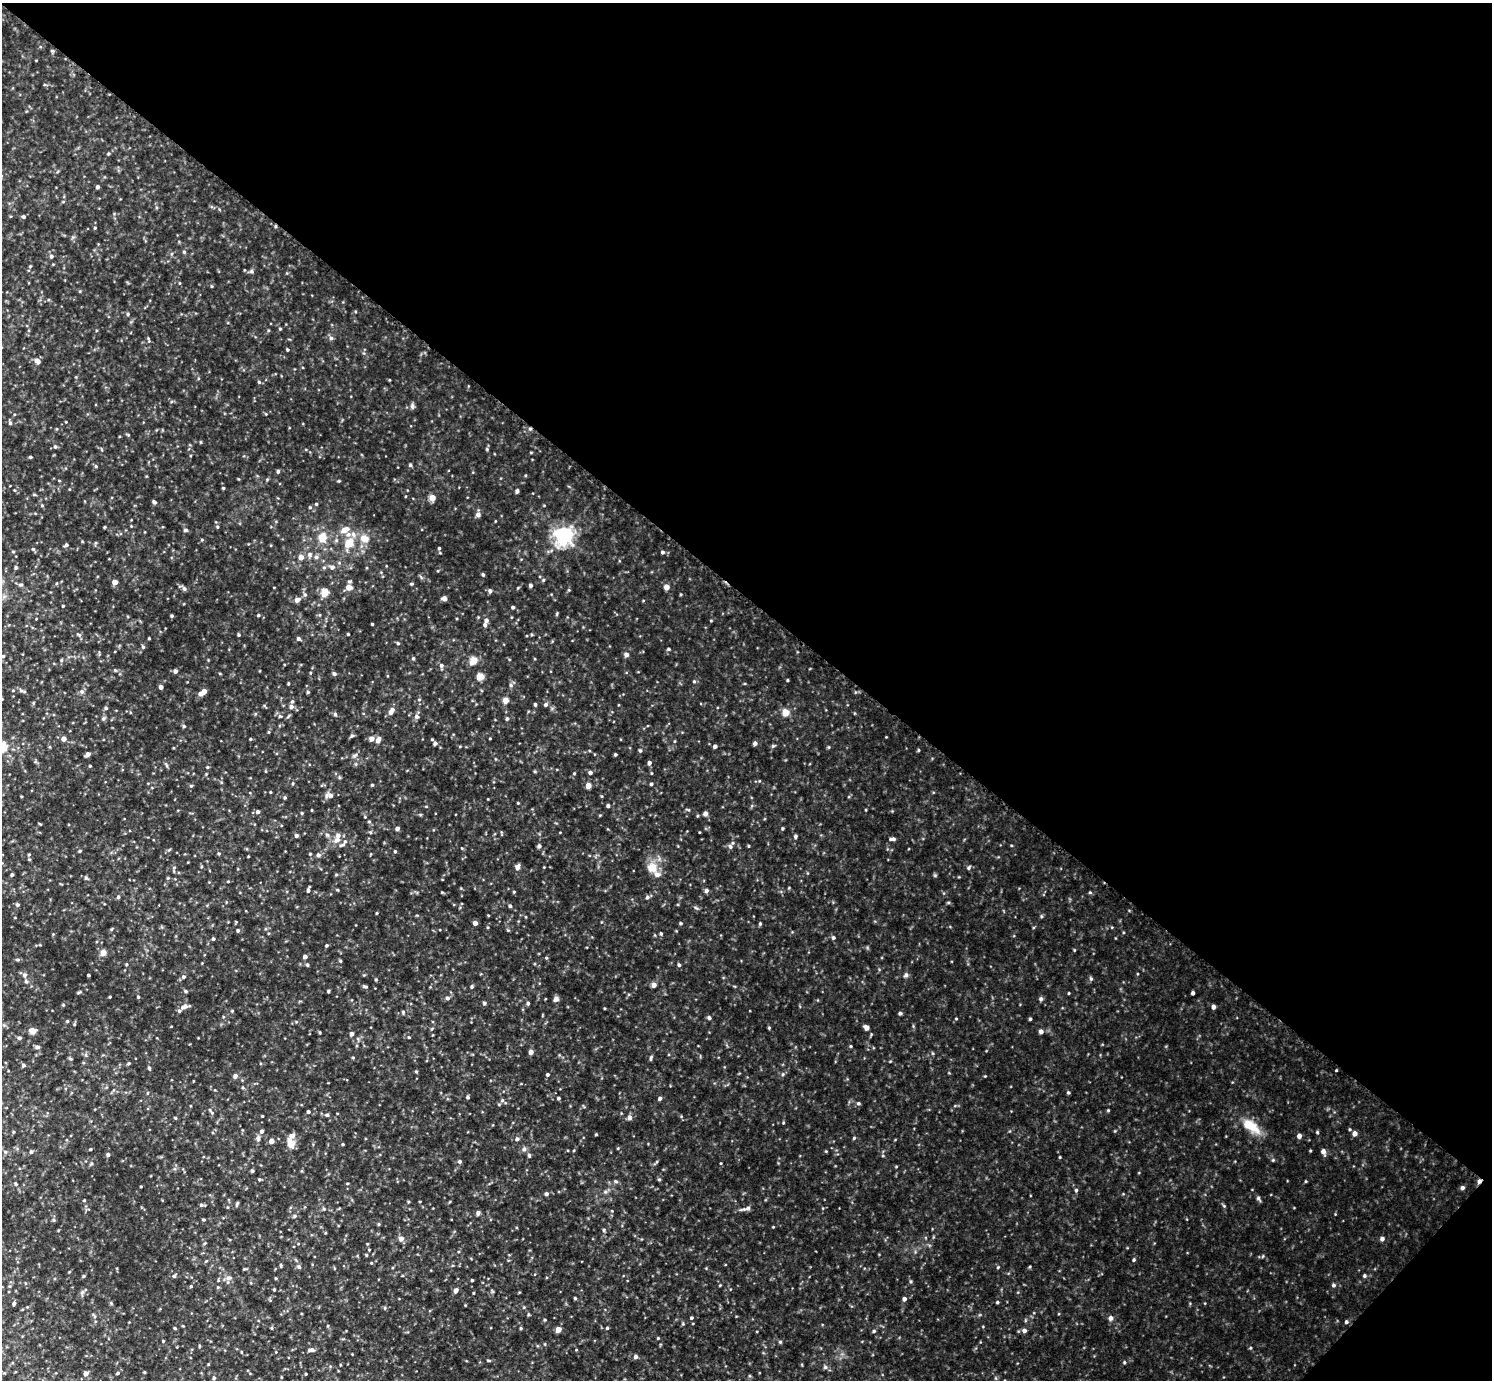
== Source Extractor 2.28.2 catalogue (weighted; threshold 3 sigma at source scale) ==
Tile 8 of 4 x 4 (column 4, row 2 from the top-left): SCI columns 4478-5967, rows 3061-4438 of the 5969 x 5973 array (HDU 1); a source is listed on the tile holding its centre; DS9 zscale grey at full resolution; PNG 1494 x 1382 px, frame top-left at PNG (2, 3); no overlay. Shown black and unused: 44% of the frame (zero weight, under 3 of 5 exposures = <1% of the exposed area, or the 3 px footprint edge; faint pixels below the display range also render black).
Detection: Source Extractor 2.28.2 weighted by HDU 2 'WHT'; one run over the whole footprint, this tile lists its part. Background 0.0851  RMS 0.012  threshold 0.052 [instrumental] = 3 sigma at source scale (4.5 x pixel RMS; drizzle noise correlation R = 1.50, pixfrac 1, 0.05/0.05 arcsec/px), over >= 5 px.
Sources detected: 272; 5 inside a brighter listed object's ellipse — not listed separately; the other 267 listed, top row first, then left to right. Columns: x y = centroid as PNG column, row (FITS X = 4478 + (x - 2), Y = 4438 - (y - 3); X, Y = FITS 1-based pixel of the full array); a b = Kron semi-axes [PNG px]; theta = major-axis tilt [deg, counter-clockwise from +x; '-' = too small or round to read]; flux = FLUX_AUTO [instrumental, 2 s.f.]
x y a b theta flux
108 154 4 3 - 1
97 187 4 3 - 2
24 217 5 4 - 1.4
51 256 5 4 - 1.6
252 271 6 4 -89 1.5
128 314 5 3 - 1.1
331 338 5 5 - 2
37 361 8 5 -46 3.6
259 382 4 3 - 1.1
412 406 6 5 - 2
10 423 5 4 - 1.5
55 446 4 4 - 1.4
30 457 4 3 - 1.3
410 465 4 4 - 1.3
96 466 5 3 - 1
278 471 4 4 - 1.5
223 488 4 3 - 0.92
517 491 5 3 - 2.1
432 498 5 4 - 9.9
154 502 5 4 - 1.7
316 504 4 3 - 1.1
478 515 6 6 - 2.9
185 530 5 4 - 1.6
345 530 11 7 28 7.9
563 536 6 6 - 380
322 538 5 5 - 17
365 539 8 6 -20 9.7
349 543 12 10 44 15
67 545 5 3 - 1.3
439 548 4 3 - 1.1
663 552 5 4 - 1.8
310 554 5 5 - 1.9
301 557 5 5 - 6
316 557 5 5 - 2.1
332 567 6 5 - 2.6
483 574 4 3 - 1.4
115 582 4 4 - 6.6
411 584 4 3 - 0.99
530 585 4 4 - 2.1
349 587 7 6 - 6.3
666 587 4 4 - 6.4
184 589 6 5 - 2.1
490 591 5 4 - 2.2
325 592 5 4 - 20
305 595 5 3 - 1.3
444 598 5 4 - 3.8
297 600 5 5 - 4.3
63 606 3 2 - 0.97
513 607 4 4 - 1.6
258 615 4 3 - 0.98
172 616 4 4 - 1.2
486 620 5 5 - 2.4
372 624 3 2 - 0.85
485 625 5 4 - 1.8
348 634 3 3 - 0.82
239 635 5 3 - 1.1
149 638 4 3 - 0.81
298 638 5 4 - 1.9
143 647 5 4 - 1.3
668 649 4 4 - 1.1
626 654 5 4 - 3.4
3 656 4 4 - 1.1
413 658 4 4 - 1.1
473 661 5 4 - 20
441 665 6 5 - 2.2
115 670 4 4 - 0.97
175 671 4 4 - 2.6
334 674 5 4 - 1.8
480 677 4 4 - 18
788 680 4 3 - 0.83
694 681 5 3 - 1.1
161 687 4 4 - 3.6
204 691 5 4 - 5.3
82 692 6 5 - 2
308 692 4 4 - 1
506 700 4 4 - 10
535 704 4 3 - 1.5
546 705 5 5 - 2
291 707 6 6 - 3.1
106 708 4 4 - 1.4
391 711 9 5 58 5.4
786 712 5 5 - 15
335 714 5 4 - 1.2
417 717 6 6 - 2.5
103 718 5 5 - 1.7
507 719 4 4 - 1.4
184 726 4 3 - 1
352 736 5 3 - 1.3
490 738 4 2 - 0.67
64 739 4 4 - 6
371 739 5 5 - 4.5
378 740 6 5 - 4
435 743 5 4 - 2.1
755 743 5 4 - 2.7
715 746 4 4 - 2.3
773 746 4 4 - 1.2
3 747 6 5 - 27
918 750 5 3 - 0.84
640 751 4 4 - 1.2
88 754 5 4 - 3.6
615 754 4 3 - 1.2
649 763 4 4 - 2.8
590 772 4 4 - 2.3
651 784 3 3 - 1.4
372 785 3 3 - 0.92
191 786 5 3 - 0.94
588 786 4 4 - 8
330 795 7 6 - 4.1
608 806 4 3 - 1.9
258 812 4 4 - 2.3
302 813 5 3 - 0.9
705 813 5 4 - 3.5
397 828 4 4 - 2.8
296 836 4 4 - 1.9
795 836 5 4 - 1.5
892 839 7 4 3 2.4
337 840 9 7 41 4.7
342 845 9 4 26 2
539 846 4 4 - 2.2
730 846 5 5 - 1.9
79 851 5 3 - 0.96
395 851 3 3 - 1
310 854 3 3 - 0.85
318 855 5 4 - 2.4
518 867 6 5 - 3.8
652 868 14 12 3 11
969 868 6 4 71 1.4
12 875 4 3 - 1.5
86 878 5 4 - 1.3
308 890 6 3 80 2.4
706 890 5 5 - 2.2
118 897 4 4 - 1.4
647 897 5 4 - 2
17 905 5 4 - 1.7
510 906 4 4 - 1.4
475 923 4 4 - 4.5
681 923 4 3 - 1.1
238 930 4 4 - 1.7
661 934 4 3 - 1.1
833 938 4 4 - 1.7
213 939 4 3 - 1.3
103 953 4 4 - 9.9
305 957 4 4 - 3.1
340 961 5 3 - 0.92
307 965 4 4 - 1.2
679 965 4 4 - 1.3
25 975 6 4 23 1.9
88 975 3 2 - 1.1
906 975 6 5 - 1.8
184 977 5 4 - 1.7
1091 979 5 3 - 1.2
26 982 5 3 - 1.2
654 985 4 4 - 4.8
365 986 6 3 -9 1.3
472 987 5 4 - 1.2
186 991 4 4 - 1.2
328 991 4 3 - 1.1
1193 993 3 3 - 2
138 997 4 3 - 1.1
447 998 5 4 - 2
556 999 7 5 53 3.2
1041 999 5 4 - 1.9
484 1003 4 4 - 1.4
528 1003 4 4 - 1.5
63 1005 4 3 - 0.96
184 1007 10 5 20 3.7
1213 1007 4 4 - 3
403 1012 5 4 - 1.3
900 1013 4 4 - 1.6
709 1018 5 4 - 1.7
1030 1019 4 3 - 1.1
866 1028 4 4 - 5.9
32 1031 6 5 - 7.1
1041 1031 5 4 - 3.4
351 1034 4 4 - 3
19 1038 5 4 - 1.8
851 1046 4 3 - 0.88
37 1047 6 4 11 2.1
531 1052 4 4 - 4.6
353 1058 4 3 - 0.89
651 1058 6 3 72 1.4
23 1065 5 4 - 1.6
149 1068 4 4 - 1.4
547 1075 4 4 - 1.5
235 1076 5 4 - 3.5
1068 1092 4 4 - 1.2
468 1097 4 3 - 1.4
558 1098 4 3 - 1.4
660 1098 4 4 - 1.8
502 1100 5 5 - 1.5
858 1103 5 4 - 1.6
308 1112 4 4 - 1.7
327 1115 4 4 - 1.6
262 1116 3 3 - 0.78
630 1117 5 5 - 3.8
1250 1126 22 10 -35 18
262 1131 4 4 - 2.5
1317 1132 4 3 - 0.96
1355 1133 5 4 - 4.6
596 1134 4 3 - 0.93
1299 1136 5 4 - 3.4
258 1138 7 5 81 2.9
854 1138 4 3 - 1
517 1139 4 4 - 1.7
272 1141 4 4 - 5.1
291 1143 9 6 -73 13
343 1144 3 3 - 0.96
90 1149 4 2 - 0.84
524 1149 6 5 - 1.9
1323 1151 6 5 - 4.2
31 1152 4 4 - 1.6
108 1155 4 4 - 2.2
460 1161 5 4 - 1.6
252 1171 4 4 - 1.3
259 1179 4 3 - 1.1
659 1179 5 3 - 0.98
1479 1181 5 4 - 2.6
616 1182 6 3 -21 1.3
1462 1188 5 4 - 2.1
1076 1190 4 4 - 1
546 1194 5 4 - 1.9
1258 1198 6 4 -90 1.5
237 1203 7 3 64 1.4
201 1205 6 4 -20 1.6
748 1208 6 5 - 2.5
478 1213 6 4 -89 2.1
295 1216 5 3 - 1.2
204 1220 4 3 - 1
379 1224 5 3 - 1
604 1230 5 3 - 1.2
401 1239 7 6 - 3.3
1382 1239 5 4 - 2.6
366 1255 4 3 - 0.94
1134 1260 4 4 - 1.2
281 1265 5 3 - 1
299 1267 6 3 -19 1.3
84 1276 4 4 - 1.1
174 1276 5 4 - 1.4
1364 1276 5 4 - 1.4
229 1278 10 5 11 3.4
472 1280 3 2 - 1.1
1334 1285 5 4 - 1.6
191 1286 4 3 - 1
274 1289 4 3 - 0.94
456 1290 5 4 - 3.1
575 1298 4 3 - 1
904 1299 4 4 - 2.7
997 1302 4 3 - 1
14 1303 5 4 - 1.8
691 1318 4 3 - 1.2
1111 1318 5 5 - 3.2
1346 1322 4 4 - 1.5
175 1328 4 3 - 0.98
521 1328 4 3 - 1.1
607 1328 4 3 - 1
558 1330 4 4 - 10
1024 1330 5 5 - 2.6
874 1331 4 4 - 1.2
163 1341 3 3 - 0.81
780 1342 5 4 - 1.1
311 1350 7 5 15 2.7
636 1357 4 4 - 2.8
1124 1362 4 3 - 0.96
825 1367 5 5 - 1.7
86 1373 5 4 - 5
118 1373 4 3 - 1.2
214 1378 4 4 - 1.6
Overlapping masked pixels (flux is a lower limit): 1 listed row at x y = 1479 1181
Isophote crosses this tile's border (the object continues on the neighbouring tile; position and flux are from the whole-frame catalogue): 1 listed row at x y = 3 747
Unlisted compact peaks at least as high as the median listed source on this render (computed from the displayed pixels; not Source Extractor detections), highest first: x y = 1108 1110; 760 924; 658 1338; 998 1267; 487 449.